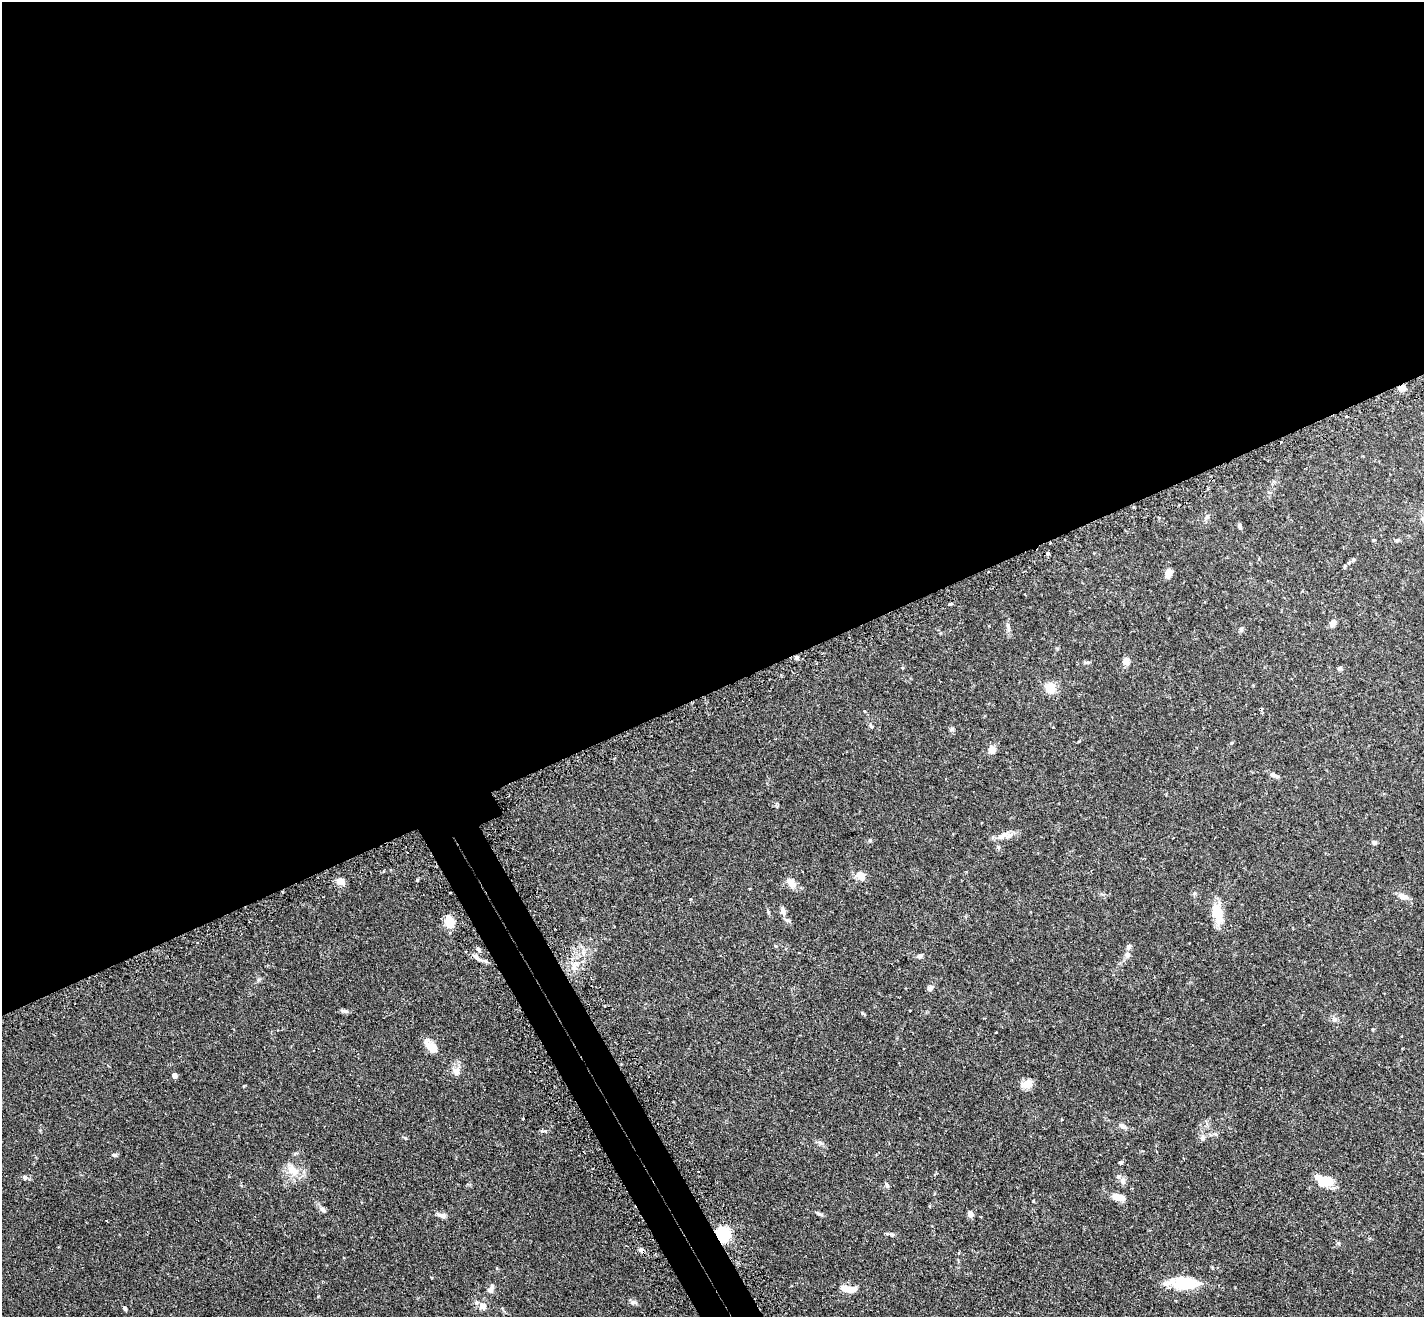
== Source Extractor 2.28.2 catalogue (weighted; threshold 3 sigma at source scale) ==
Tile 2 of 4 x 4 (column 2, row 1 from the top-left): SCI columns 1467-2888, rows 4128-5442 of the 5775 x 5761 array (HDU 1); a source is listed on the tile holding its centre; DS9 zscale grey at full resolution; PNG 1426 x 1319 px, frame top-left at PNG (2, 2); no overlay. Shown black and unused: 54% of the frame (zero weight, under 2 of 3 exposures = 4% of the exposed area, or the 3 px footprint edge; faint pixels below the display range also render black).
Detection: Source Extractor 2.28.2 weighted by HDU 2 'WHT'; one run over the whole footprint, this tile lists its part. Background 0.211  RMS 0.0069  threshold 0.0309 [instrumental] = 3 sigma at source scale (4.5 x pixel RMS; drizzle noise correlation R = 1.50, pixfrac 1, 0.05/0.05 arcsec/px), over >= 5 px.
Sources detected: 86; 4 cosmic-ray / hot-pixel residue — not listed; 4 inside a brighter listed object's ellipse — not listed separately; the other 78 listed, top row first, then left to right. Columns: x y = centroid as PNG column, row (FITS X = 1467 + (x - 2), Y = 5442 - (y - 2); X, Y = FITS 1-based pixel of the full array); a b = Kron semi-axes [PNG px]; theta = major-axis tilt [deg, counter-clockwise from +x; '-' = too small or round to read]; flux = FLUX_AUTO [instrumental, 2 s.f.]
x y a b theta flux
1402 388 7 5 15 5.4
1207 517 7 6 - 1.5
1240 526 6 5 - 1.4
1373 540 3 3 - 1.5
1397 540 6 5 - 0.99
1048 553 5 4 - 0.98
1353 560 5 5 - 1
1345 566 5 3 - 0.63
1168 573 9 6 84 6.1
950 604 4 3 - 1.8
1332 623 9 6 71 3.5
1241 630 7 5 71 1.2
797 657 5 5 - 1.2
1126 661 10 8 70 3.1
1340 668 6 5 - 1.3
1050 688 7 7 - 17
864 711 5 3 - 0.47
871 726 7 5 -69 1.2
952 729 7 5 46 1.1
992 749 7 6 - 6.9
1273 775 11 6 -20 2.6
1003 836 23 9 17 5.5
870 840 5 4 - 0.81
1374 842 6 5 - 1.5
998 847 7 4 -46 0.98
859 873 13 10 17 4
417 880 4 4 - 0.72
342 881 11 9 -70 4
791 883 12 8 -55 5.9
450 892 3 2 - 0.59
1403 896 12 7 -19 4.2
783 911 12 6 -74 2.8
1217 913 24 12 -84 14
449 921 14 9 -73 11
1129 947 9 6 63 1.6
478 949 6 4 -45 1.3
1127 955 8 7 - 2.8
476 956 15 5 -41 3
920 956 7 6 - 1.5
574 968 9 7 73 3.7
930 988 8 7 - 1.9
605 1006 3 2 - 0.57
344 1011 10 5 -6 1.6
909 1011 3 2 - 0.71
862 1013 6 3 -20 0.78
1334 1020 8 6 -1 1.9
996 1032 2 2 - 0.64
431 1047 20 10 -45 7.9
456 1071 12 10 -90 5
174 1075 4 4 - 4
1027 1084 14 10 23 5.5
243 1086 5 3 - 0.49
523 1119 3 2 - 0.71
1122 1126 12 6 -21 2.3
1202 1138 8 7 - 2.2
820 1142 7 4 -3 1.4
114 1155 7 5 0 1.3
1120 1162 4 4 - 1
293 1170 23 12 -48 9.2
24 1177 6 6 - 1.6
1324 1180 19 10 -17 14
1123 1181 9 7 -75 2.4
887 1185 8 4 -66 1.3
1119 1197 14 7 -14 7
323 1210 12 4 -35 2
819 1214 10 4 -23 1.3
970 1214 7 6 - 3
442 1215 13 6 -6 2.6
723 1234 17 12 -85 23
892 1234 9 4 -8 1.4
1338 1243 6 5 - 0.99
642 1250 7 6 - 1.9
1183 1283 33 13 -2 24
491 1289 13 6 62 3.3
848 1289 21 7 -7 7.6
633 1302 8 6 -1 1.8
483 1306 8 7 - 4.6
125 1308 5 4 - 1.1
Overlapping masked pixels (flux is a lower limit): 5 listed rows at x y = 1402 388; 797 657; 449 921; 723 1234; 642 1250
Unlisted compact peaks at least as high as the median listed source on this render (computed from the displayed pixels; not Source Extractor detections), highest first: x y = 405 1138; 545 1131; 259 980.